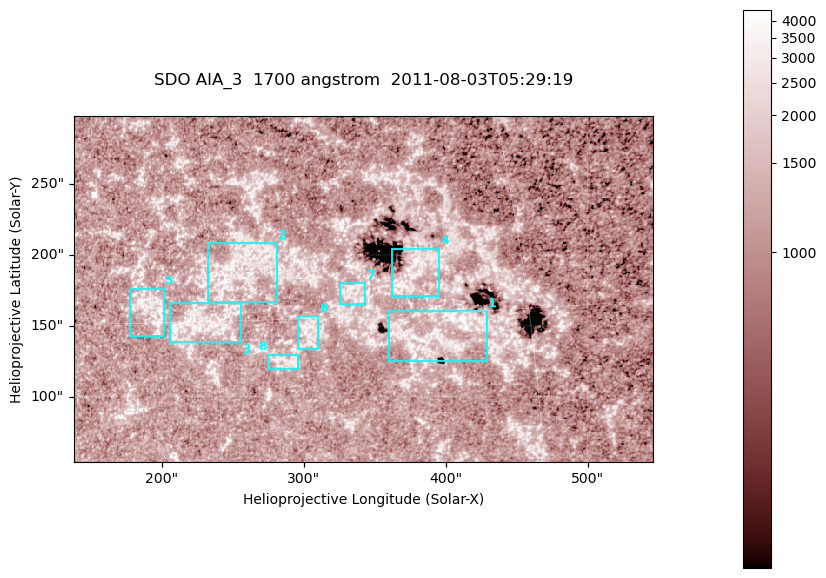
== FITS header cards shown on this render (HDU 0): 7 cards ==
TELESCOP= 'SDO     '           /
INSTRUME= 'AIA_3   '           /
WAVELNTH=                 1700 /
WAVEUNIT= 'angstrom'           /
DATE-OBS= '2011-08-03T05:29:19.712' /
CTYPE1  = 'HPLN-TAN'           /
CTYPE2  = 'HPLT-TAN'           /

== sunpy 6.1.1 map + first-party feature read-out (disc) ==
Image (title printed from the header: SDO AIA_3  1700 angstrom  2011-08-03T05:29:19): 666 x 399 px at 0.613 arcsec/px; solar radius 945 arcsec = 1543 px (partial field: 3.6% of the solar disc is inside the frame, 100% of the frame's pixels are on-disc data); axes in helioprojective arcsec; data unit not stated in the header (colour bar unlabelled)
Pointing: header CRPIX1/2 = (2049.23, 2048.32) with CRVAL1/2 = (0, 0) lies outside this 666 x 399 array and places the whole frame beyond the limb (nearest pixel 1.4 R_sun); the SolarSoft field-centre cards XCEN/YCEN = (341.8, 176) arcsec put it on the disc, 1912 arcsec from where CRPIX/CRVAL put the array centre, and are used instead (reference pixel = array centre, CRVAL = XCEN/YCEN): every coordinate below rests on XCEN/YCEN
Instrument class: DISC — disc imager (sunpy class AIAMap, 1700 A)
Bright regions (active regions / flare kernels): reference = the on-disc median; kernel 5 px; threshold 5 sigma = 1355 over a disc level ~1119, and >= 1.15x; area >= 265 px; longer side >= 5 px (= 3.1 arcsec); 8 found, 8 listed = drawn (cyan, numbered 1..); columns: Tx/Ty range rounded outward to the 2 arcsec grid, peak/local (2 s.f.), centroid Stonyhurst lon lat
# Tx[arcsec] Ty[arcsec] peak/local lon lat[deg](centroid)
1 360..430 124..162 3.3 +25 +14
2 232..282 166..208 3.3 +16 +17
3 206..256 138..166 3.4 +14 +15
4 362..396 170..206 6.8 +25 +17
5 176..202 142..176 3.4 +12 +16
6 296..310 132..158 3 +19 +14
7 324..344 164..180 3.1 +21 +16
8 274..296 120..130 3 +18 +13